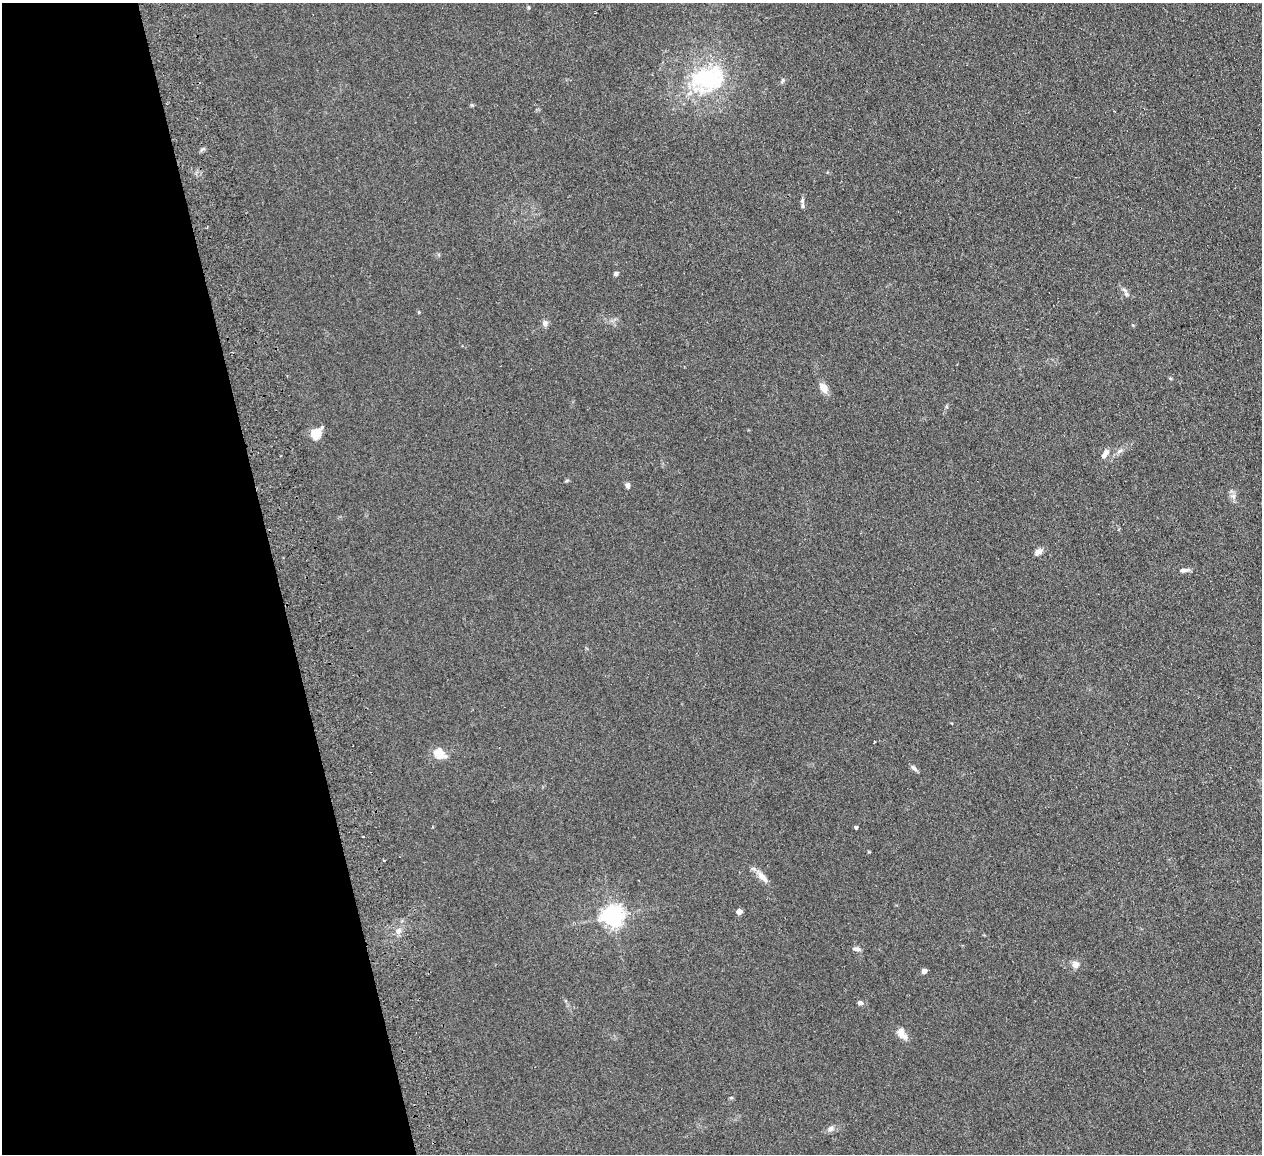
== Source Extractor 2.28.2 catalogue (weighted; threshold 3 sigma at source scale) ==
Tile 5 of 4 x 4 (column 1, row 2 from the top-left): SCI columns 57-1316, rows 2467-3618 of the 5150 x 5049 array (HDU 1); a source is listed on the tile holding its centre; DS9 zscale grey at full resolution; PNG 1264 x 1156 px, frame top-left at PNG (2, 3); no overlay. Shown black and unused: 22% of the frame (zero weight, under 2 of 3 exposures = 3% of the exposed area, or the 3 px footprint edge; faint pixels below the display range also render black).
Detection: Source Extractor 2.28.2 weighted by HDU 2 'WHT'; one run over the whole footprint, this tile lists its part. Background 0.13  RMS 0.012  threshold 0.0544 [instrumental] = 3 sigma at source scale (4.5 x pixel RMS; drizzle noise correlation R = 1.50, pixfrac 1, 0.05/0.05 arcsec/px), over >= 5 px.
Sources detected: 37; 2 inside a brighter listed object's ellipse — not listed separately; the other 35 listed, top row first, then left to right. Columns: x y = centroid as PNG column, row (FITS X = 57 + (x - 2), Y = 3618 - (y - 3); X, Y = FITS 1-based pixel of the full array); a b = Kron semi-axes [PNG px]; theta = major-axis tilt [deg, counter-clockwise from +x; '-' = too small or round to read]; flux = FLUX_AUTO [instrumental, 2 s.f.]
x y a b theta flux
528 7 5 5 - 1.5
707 79 49 34 17 120
782 80 6 4 89 1.8
802 201 7 5 88 2.3
616 274 6 5 - 2.2
1124 290 8 5 -21 2.5
419 312 4 4 - 1
545 323 9 8 - 3.9
1133 325 5 3 - 0.97
1170 378 6 3 -19 1.1
824 388 12 9 -55 9
316 433 7 5 54 67
1120 451 8 5 20 3.3
1105 453 12 6 56 6.6
567 480 6 4 19 1.4
628 485 7 5 -86 3.2
1233 496 7 6 - 3.7
1039 551 11 8 30 4.8
1184 570 12 5 7 4.2
874 742 3 3 - 2.7
439 753 6 5 - 34
445 756 8 5 0 3.5
914 768 12 4 -45 2.8
856 827 4 3 - 4.1
384 860 3 2 - 2
762 877 21 7 -46 9.1
739 912 4 4 - 11
612 916 7 7 - 700
398 931 8 7 - 4.8
857 949 9 6 -9 3.8
1075 964 9 8 - 6.3
924 971 4 4 - 8.4
860 1003 7 6 - 3
902 1034 17 9 -55 9.5
831 1129 9 6 46 4